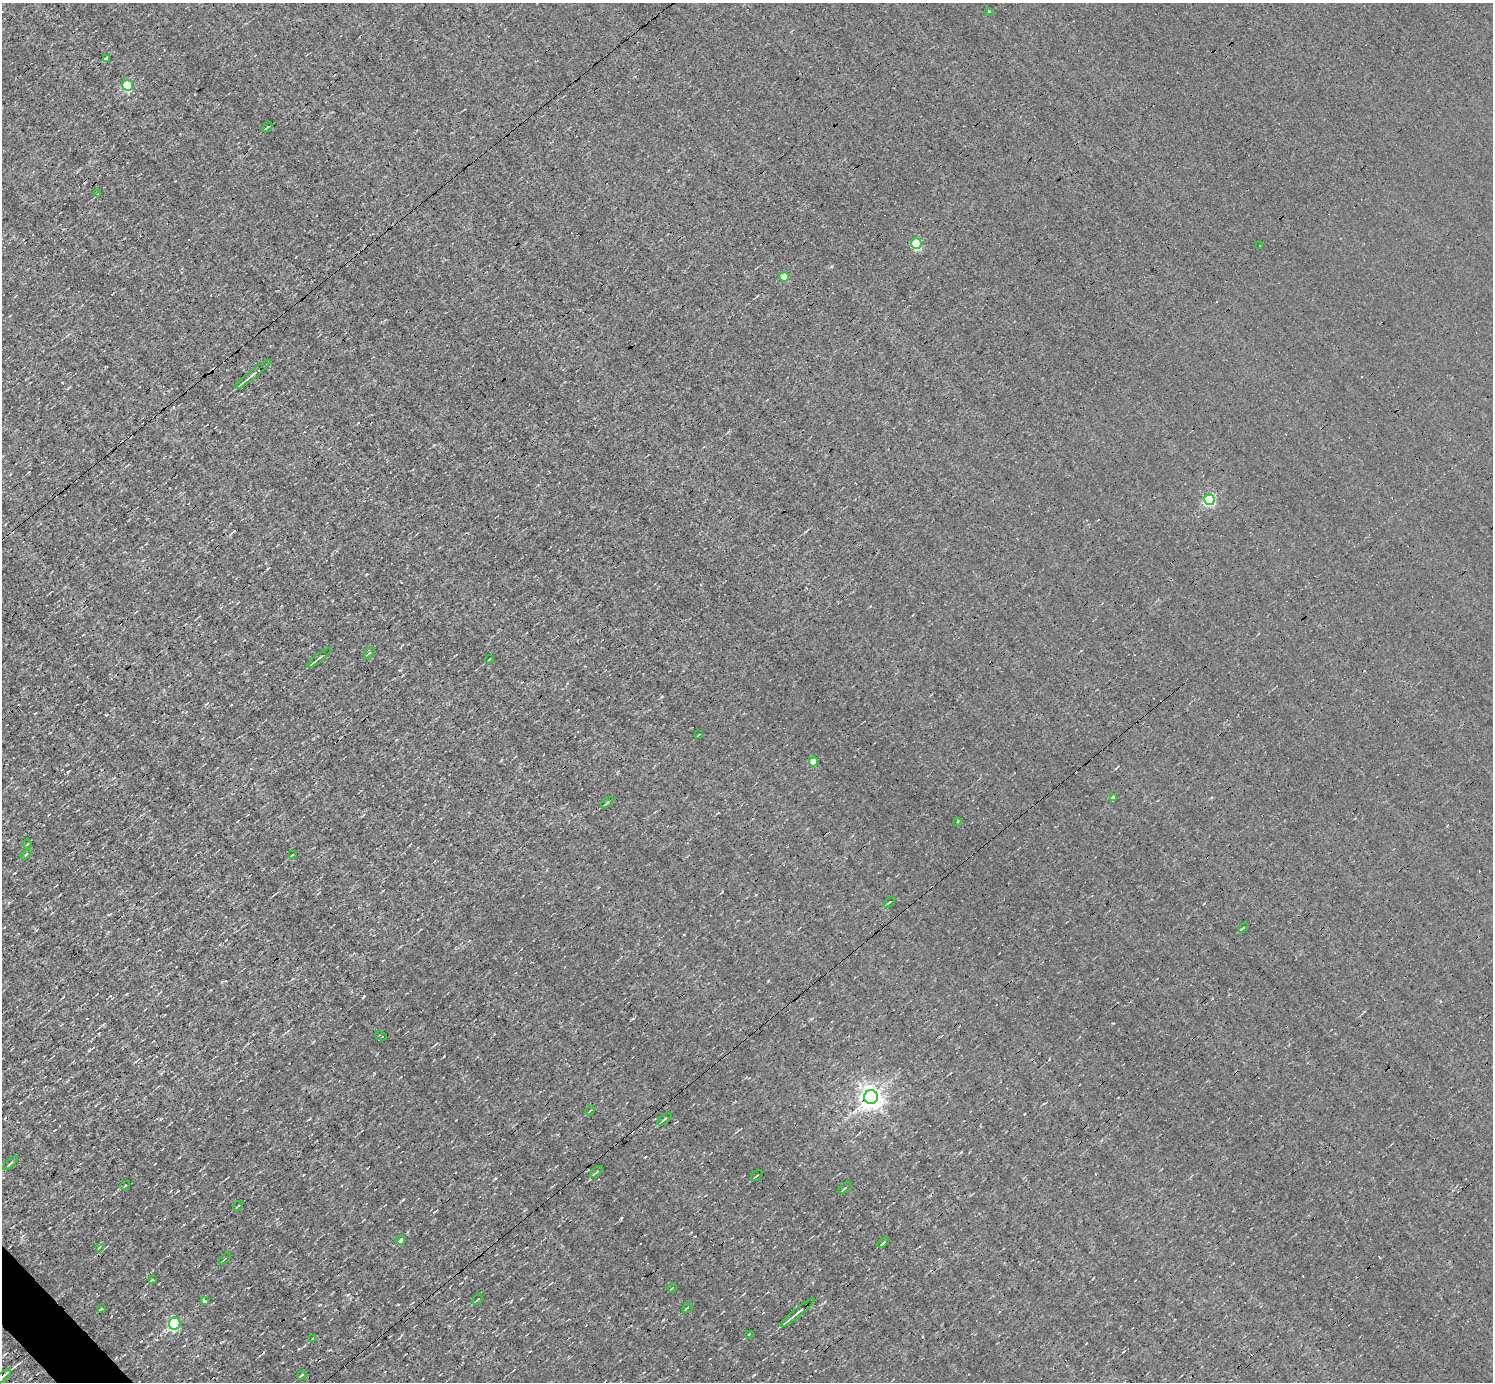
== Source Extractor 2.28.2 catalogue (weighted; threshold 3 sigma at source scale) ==
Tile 7 of 4 x 4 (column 3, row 2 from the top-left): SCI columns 2985-4475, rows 2912-4291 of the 5967 x 5966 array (HDU 1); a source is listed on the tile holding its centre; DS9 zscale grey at full resolution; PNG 1495 x 1384 px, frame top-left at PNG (2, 3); each listed source drawn as its Kron ellipse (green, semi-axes under 4 px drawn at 4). Shown black and unused: <1% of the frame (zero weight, under 3 of 4 exposures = <1% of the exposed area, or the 3 px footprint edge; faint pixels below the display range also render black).
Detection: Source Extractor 2.28.2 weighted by HDU 2 'WHT'; one run over the whole footprint, this tile lists its part. Background -0.00396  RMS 0.036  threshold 0.163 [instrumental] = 3 sigma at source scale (4.5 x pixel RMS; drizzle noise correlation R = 1.50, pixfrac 1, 0.05/0.05 arcsec/px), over >= 5 px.
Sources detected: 68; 18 cosmic-ray / hot-pixel residue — neither listed nor drawn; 1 inside a brighter listed object's ellipse — not listed separately; the other 49 listed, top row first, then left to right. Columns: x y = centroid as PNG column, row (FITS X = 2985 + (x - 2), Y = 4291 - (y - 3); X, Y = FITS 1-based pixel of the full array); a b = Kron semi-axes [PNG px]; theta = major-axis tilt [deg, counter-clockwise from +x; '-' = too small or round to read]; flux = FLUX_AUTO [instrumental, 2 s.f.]
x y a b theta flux
989 11 3 3 - 6
106 59 4 4 - 13
127 85 5 5 - 210
267 127 6 2 44 3.5
98 194 4 2 - 3.5
916 243 5 5 - 250
1260 246 2 2 - 3.2
784 277 5 5 - 49
253 374 22 3 39 30
1209 500 5 5 - 390
369 653 6 4 45 4.3
319 658 14 3 39 12
489 659 4 2 - 2.6
699 734 4 2 - 2.7
814 761 5 4 - 45
1113 797 4 4 - 18
607 803 7 3 39 5.5
958 821 3 3 - 7.2
27 844 4 3 - 3
26 854 6 3 37 3.6
292 855 4 2 - 2.8
889 902 6 2 45 3.4
1243 928 5 3 - 3.5
381 1036 6 3 -25 8.5
871 1097 7 6 - 3200
590 1111 5 2 - 3.2
664 1119 8 3 39 5.6
10 1163 9 3 42 6.6
596 1172 7 3 44 5.6
757 1175 7 3 43 4.2
125 1186 5 3 - 4.2
845 1188 7 3 40 4.7
238 1206 5 2 - 3.3
400 1240 5 4 - 24
883 1243 6 3 38 3.9
99 1248 4 2 - 2.6
225 1259 7 2 40 3.7
152 1279 3 2 - 7.9
672 1288 5 2 - 2.5
205 1300 4 3 - 49
477 1300 6 3 45 3.4
687 1308 6 3 48 3.8
101 1309 4 3 - 3
797 1313 22 3 39 24
175 1324 6 5 - 420
749 1334 3 2 - 2.6
313 1338 4 2 - 3.2
302 1375 5 3 - 4.3
3 1377 10 3 41 20
Overlapping masked pixels (flux is a lower limit): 3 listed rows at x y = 253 374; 871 1097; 175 1324
Isophote crosses this tile's border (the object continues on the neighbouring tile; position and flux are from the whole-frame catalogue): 1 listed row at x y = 3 1377
Unlisted compact peaks at least as high as the median listed source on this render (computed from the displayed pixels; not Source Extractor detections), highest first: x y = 621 1218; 364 996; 304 1318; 89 1050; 511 1301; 495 1178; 444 1056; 226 940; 722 892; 374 1073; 367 574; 98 1034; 106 715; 1113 1023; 36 930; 299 1349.